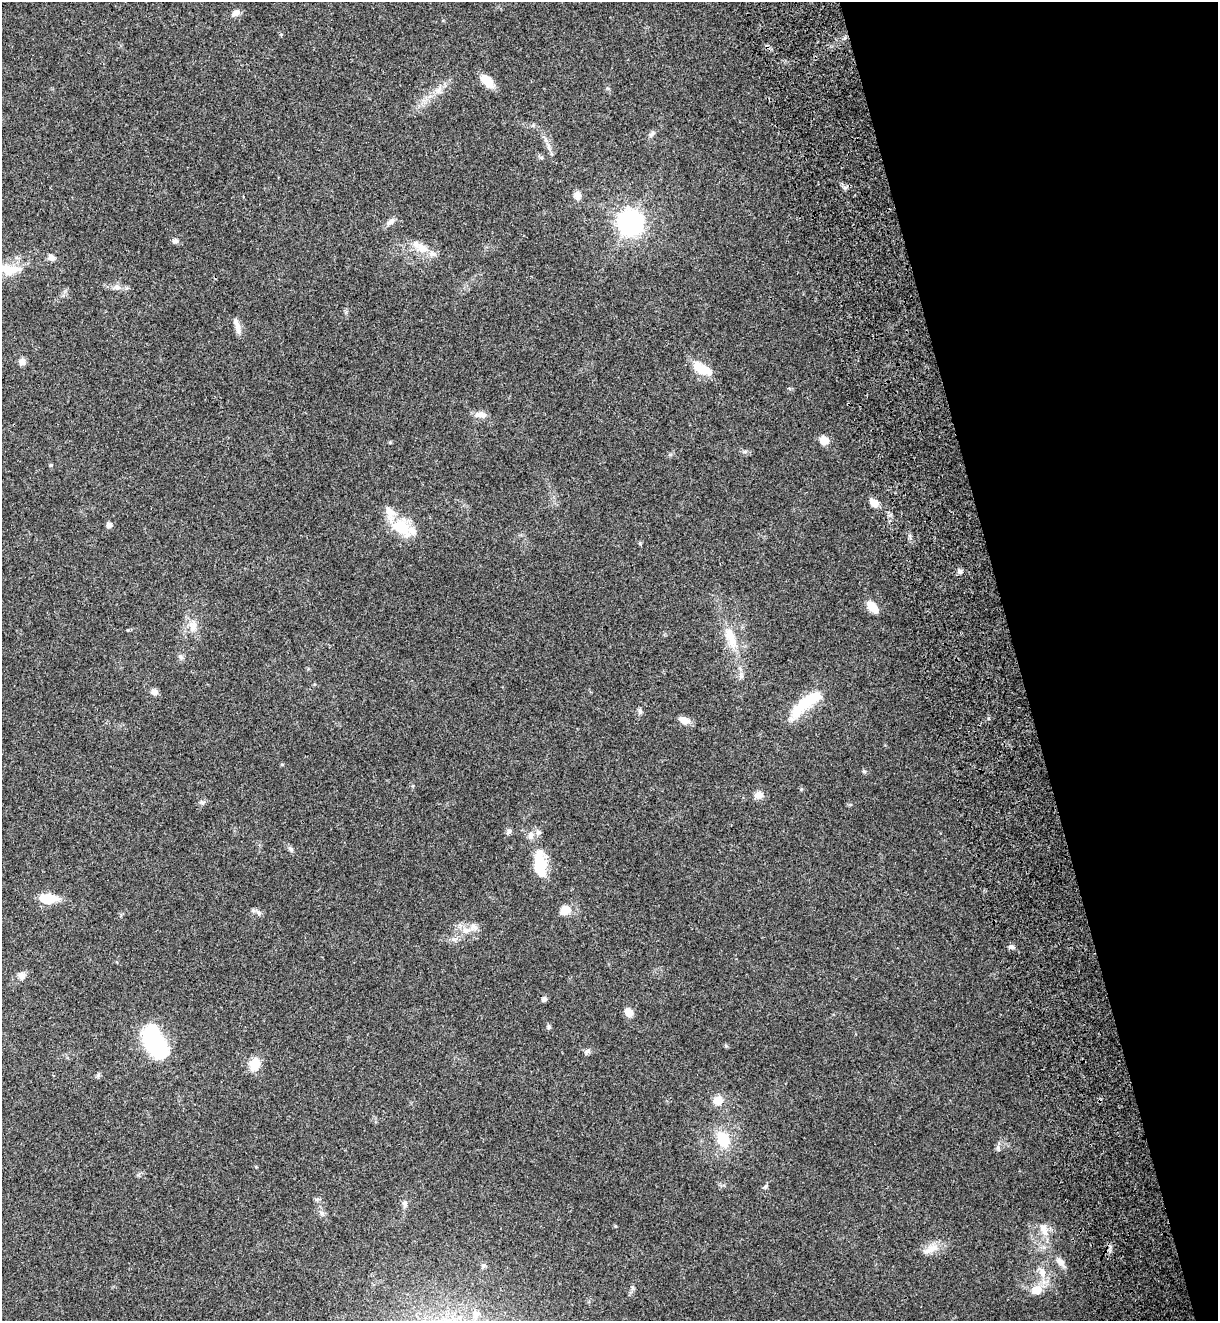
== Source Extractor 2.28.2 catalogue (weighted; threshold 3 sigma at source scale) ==
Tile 12 of 4 x 4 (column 4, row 3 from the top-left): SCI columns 3950-5165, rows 1381-2699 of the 5418 x 5401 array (HDU 1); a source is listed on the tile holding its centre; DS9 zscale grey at full resolution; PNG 1220 x 1323 px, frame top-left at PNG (2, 2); no overlay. Shown black and unused: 17% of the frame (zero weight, under 3 of 4 exposures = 9% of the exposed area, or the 3 px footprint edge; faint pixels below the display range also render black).
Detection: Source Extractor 2.28.2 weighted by HDU 2 'WHT'; one run over the whole footprint, this tile lists its part. Background 0.0648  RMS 0.0053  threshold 0.024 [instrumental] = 3 sigma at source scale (4.5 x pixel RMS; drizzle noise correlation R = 1.50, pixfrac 1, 0.0396/0.0396 arcsec/px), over >= 5 px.
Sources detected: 71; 1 inside a brighter object's white glare — not listed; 6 inside a brighter listed object's ellipse — not listed separately; the other 64 listed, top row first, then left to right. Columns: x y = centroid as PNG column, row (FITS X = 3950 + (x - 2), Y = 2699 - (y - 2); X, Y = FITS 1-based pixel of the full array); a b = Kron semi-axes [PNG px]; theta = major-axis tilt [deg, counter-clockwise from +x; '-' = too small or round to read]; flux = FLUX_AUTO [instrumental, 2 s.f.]
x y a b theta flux
236 13 12 7 23 2.6
487 81 18 9 -46 8
439 89 10 5 63 2.5
651 135 10 5 47 1.5
549 147 12 4 -85 2.1
845 188 7 4 -1 1.2
577 196 11 8 88 3.3
390 222 13 6 34 2.5
630 222 9 9 - 420
175 241 9 6 -1 1.5
422 248 19 13 -27 8.1
51 257 9 7 -41 2.3
9 269 34 14 -5 13
116 287 10 6 6 2.3
236 323 15 7 -74 2.9
22 362 8 7 - 2.6
703 369 26 11 -27 11
481 415 17 7 -4 3.6
824 440 10 9 - 4.9
51 465 5 4 - 0.56
874 503 12 8 -33 4.5
109 525 6 6 - 2.4
401 528 32 17 -34 17
960 571 7 6 - 1.4
872 607 15 8 -45 7.7
193 626 16 12 76 5.9
732 638 29 12 -89 11
181 657 8 4 -32 1.2
154 692 8 7 - 2.5
810 700 34 13 30 18
640 712 8 6 -88 1.3
684 720 12 8 -19 4.1
864 772 6 4 -1 0.74
759 795 11 9 9 3.3
202 802 8 4 -1 1.1
509 832 8 6 51 1.3
530 835 10 8 75 2.7
291 849 7 5 -46 1.1
540 865 31 13 -84 20
47 898 18 9 -4 14
565 910 12 10 10 6.5
259 913 8 6 -64 1.5
466 930 13 9 -5 5.3
1011 947 8 5 -2 1.6
21 975 9 8 - 2.5
544 999 8 6 46 1.3
629 1012 10 8 -50 4.6
549 1027 7 5 -77 0.96
155 1042 30 15 -66 83
587 1051 9 4 49 1.1
255 1064 16 13 72 7.7
718 1101 11 11 - 5.6
723 1139 18 14 -61 15
998 1147 7 4 71 1.2
765 1187 7 5 73 1
405 1203 9 7 -79 1.9
322 1213 7 5 -45 1.2
615 1226 5 3 - 0.51
1044 1229 21 9 -71 5.7
930 1249 28 8 26 6.3
1061 1262 17 8 -48 3.5
1042 1272 15 8 -78 5.2
1036 1290 13 11 20 7.1
476 1314 13 10 31 4.9
Isophote crosses this tile's border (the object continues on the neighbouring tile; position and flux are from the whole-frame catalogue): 1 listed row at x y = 9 269
Unlisted compact peaks at least as high as the median listed source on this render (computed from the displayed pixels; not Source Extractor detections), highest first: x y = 390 442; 801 789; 726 1046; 98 1075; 640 543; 128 630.